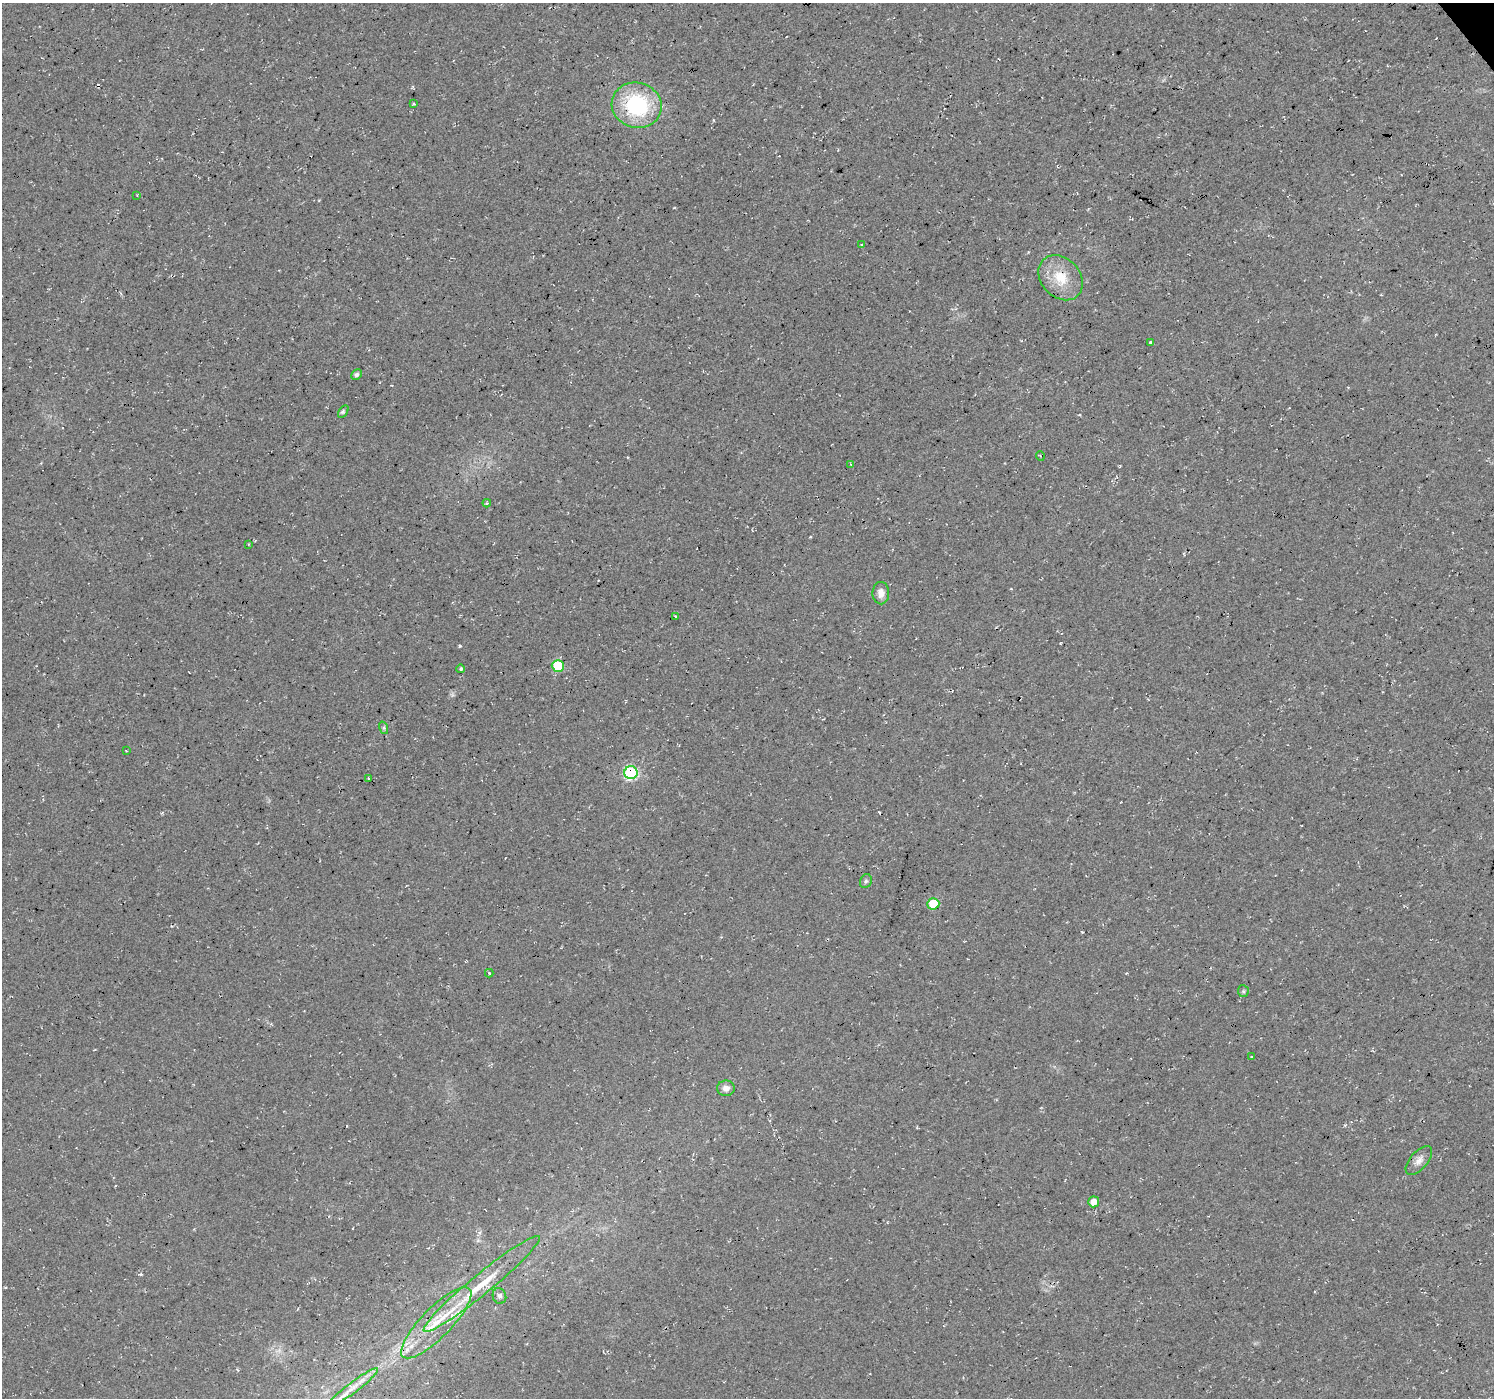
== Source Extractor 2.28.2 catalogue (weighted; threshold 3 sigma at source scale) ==
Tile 10 of 4 x 4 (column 2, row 3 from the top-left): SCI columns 1497-2988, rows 1593-2988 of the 5972 x 5912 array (HDU 1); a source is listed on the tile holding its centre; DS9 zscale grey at full resolution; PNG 1496 x 1400 px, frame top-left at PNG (2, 3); each listed source drawn as its Kron ellipse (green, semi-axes under 4 px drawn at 4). Shown black and unused: <1% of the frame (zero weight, under 3 of 4 exposures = <1% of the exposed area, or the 3 px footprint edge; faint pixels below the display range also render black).
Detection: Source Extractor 2.28.2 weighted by HDU 2 'WHT'; one run over the whole footprint, this tile lists its part. Background 0.0202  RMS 0.0055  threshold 0.0249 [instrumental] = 3 sigma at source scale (4.5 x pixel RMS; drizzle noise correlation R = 1.50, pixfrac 1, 0.0396/0.0396 arcsec/px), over >= 5 px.
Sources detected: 35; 1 cosmic-ray / hot-pixel residue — neither listed nor drawn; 2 inside a brighter listed object's ellipse — not listed separately; the other 32 listed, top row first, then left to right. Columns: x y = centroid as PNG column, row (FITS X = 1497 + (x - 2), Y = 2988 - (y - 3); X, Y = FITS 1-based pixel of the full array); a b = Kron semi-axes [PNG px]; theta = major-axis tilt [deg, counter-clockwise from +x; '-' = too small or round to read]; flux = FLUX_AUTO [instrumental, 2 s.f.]
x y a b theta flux
413 104 3 3 - 0.72
637 105 25 22 -16 48
137 196 3 2 - 0.49
861 245 3 2 - 0.46
1061 278 25 19 -47 15
1150 342 3 2 - 0.64
356 375 6 4 44 1.3
343 412 7 4 57 0.95
1040 456 5 3 - 0.55
851 464 3 3 - 0.64
487 503 4 4 - 0.61
248 544 4 2 - 0.4
881 593 11 8 -88 3.9
675 616 4 3 - 0.68
558 666 6 6 - 26
461 669 4 4 - 0.99
384 728 6 4 -72 0.93
126 751 3 2 - 0.48
631 773 6 6 - 71
368 778 4 2 - 0.56
866 881 7 5 62 1.2
933 904 6 5 - 19
489 973 4 4 - 0.64
1243 991 6 5 - 0.92
1252 1056 3 2 - 0.58
726 1088 9 7 -2 2.9
1419 1160 17 8 49 3.9
1094 1202 5 5 - 5
482 1284 74 10 39 25
499 1296 8 6 -71 1.6
436 1323 47 15 45 27
353 1387 31 5 37 6.8
Overlapping masked pixels (flux is a lower limit): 1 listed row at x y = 631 773
Unlisted compact peaks at least as high as the median listed source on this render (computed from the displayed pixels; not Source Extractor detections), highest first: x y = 460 646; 141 1274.